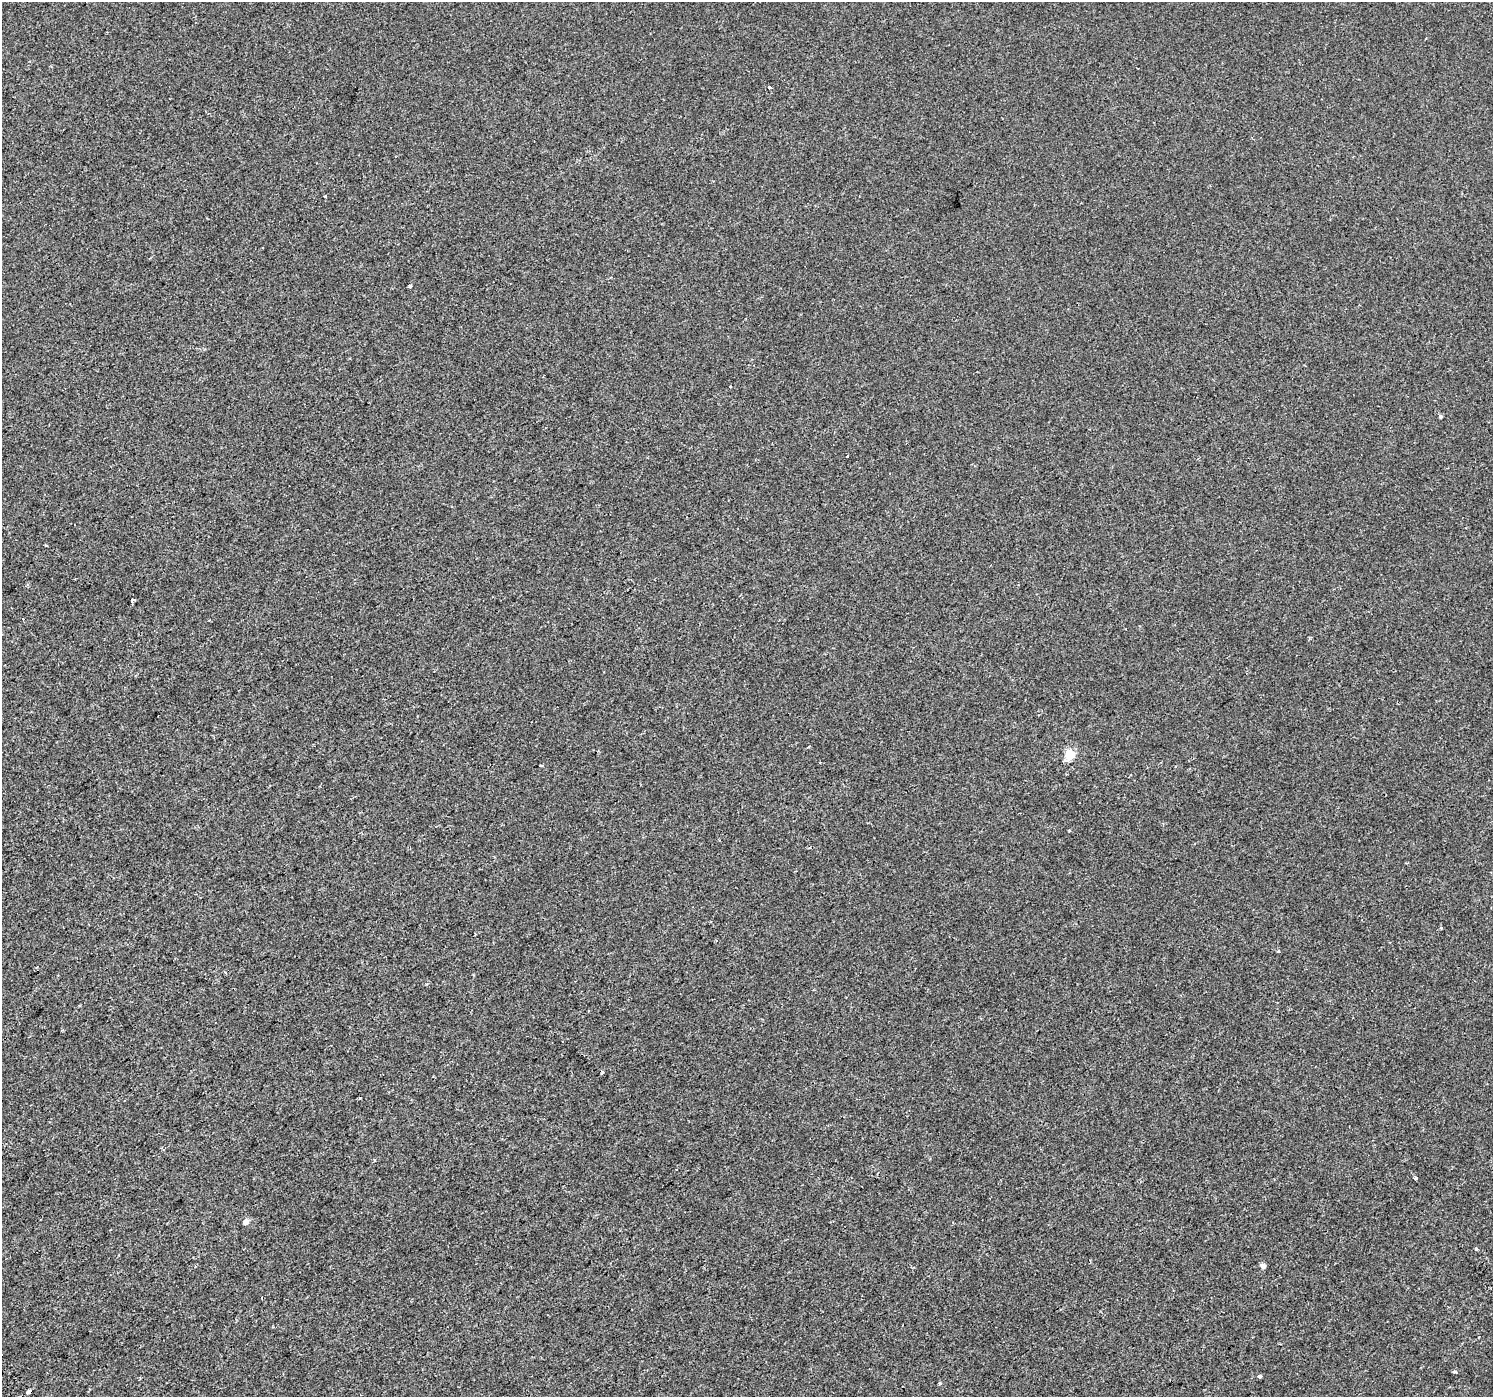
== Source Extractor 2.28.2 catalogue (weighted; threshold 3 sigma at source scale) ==
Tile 7 of 4 x 4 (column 3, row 2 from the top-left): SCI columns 3014-4504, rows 3000-4394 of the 6020 x 5942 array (HDU 1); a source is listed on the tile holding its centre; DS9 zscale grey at full resolution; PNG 1495 x 1399 px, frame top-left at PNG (2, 2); no overlay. Shown black and unused: <1% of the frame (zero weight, under 2 of 3 exposures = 2% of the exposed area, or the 3 px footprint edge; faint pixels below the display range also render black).
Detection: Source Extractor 2.28.2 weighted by HDU 2 'WHT'; one run over the whole footprint, this tile lists its part. Background -1.11e-04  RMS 0.0029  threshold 0.0129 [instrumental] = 3 sigma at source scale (4.5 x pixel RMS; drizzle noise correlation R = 1.50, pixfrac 1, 0.0396/0.0396 arcsec/px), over >= 5 px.
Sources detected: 22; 1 cosmic-ray / hot-pixel residue — not listed; the other 21 listed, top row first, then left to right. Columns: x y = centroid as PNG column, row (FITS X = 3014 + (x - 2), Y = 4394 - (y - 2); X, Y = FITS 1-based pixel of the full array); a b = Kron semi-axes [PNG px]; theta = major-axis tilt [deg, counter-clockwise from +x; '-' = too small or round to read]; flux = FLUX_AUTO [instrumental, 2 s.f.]
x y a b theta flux
770 88 3 3 - 0.91
325 196 3 3 - 0.69
410 286 4 3 - 1
1441 416 4 4 - 0.52
847 456 3 3 - 0.86
132 600 4 3 - 8.9
23 619 4 3 - 1.4
1070 755 5 5 - 16
541 765 4 2 - 0.24
1069 831 3 3 - 0.39
1441 928 4 3 - 0.21
1278 951 3 3 - 0.41
374 1160 3 3 - 1.2
1416 1178 3 3 - 0.64
246 1222 4 4 - 2.4
1476 1249 3 3 - 0.5
1263 1266 5 4 - 1.3
1455 1372 5 3 - 0.32
1260 1376 3 3 - 2.8
940 1383 3 3 - 0.38
29 1391 4 3 - 2.5
Overlapping masked pixels (flux is a lower limit): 1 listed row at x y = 29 1391
Isophote crosses this tile's border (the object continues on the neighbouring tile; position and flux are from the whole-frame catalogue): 1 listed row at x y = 29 1391